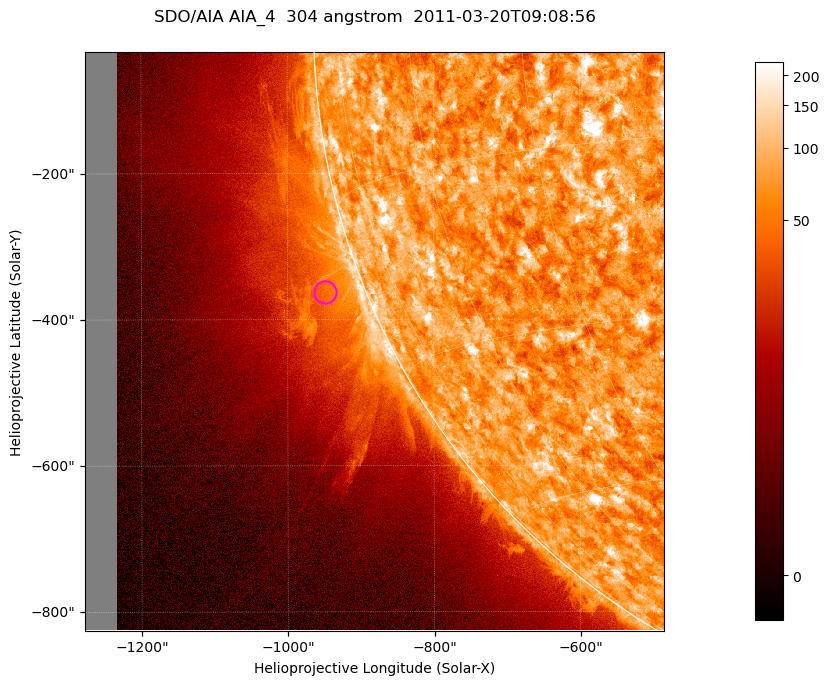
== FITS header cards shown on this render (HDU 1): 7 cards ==
TELESCOP= 'SDO/AIA '           / For AIA: SDO/AIA
INSTRUME= 'AIA_4   '           / For AIA: AIA_ATA1, AIA_ATA2, AIA_ATA3 or AIA_AT
WAVELNTH=                  304 / [angstrom] Wavelength
WAVEUNIT= 'angstrom'           / Wavelength unit: angstrom
DATE-OBS= '2011-03-20T09:08:56.123' / [ISO] Date when observation started; ISO 8
CTYPE1  = 'HPLN-TAN'           / CTYPE1; Typically HPLN
CTYPE2  = 'HPLT-TAN'           / CTYPE2; Typically HPLT

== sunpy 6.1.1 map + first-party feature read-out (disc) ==
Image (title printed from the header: SDO/AIA AIA_4  304 angstrom  2011-03-20T09:08:56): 1320 x 1320 px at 0.6 arcsec/px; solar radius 964 arcsec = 1605 px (partial field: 9.1% of the solar disc is inside the frame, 42% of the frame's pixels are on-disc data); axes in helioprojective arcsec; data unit not stated in the header (colour bar unlabelled)
Orientation: roll -0.132 deg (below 1 deg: not rotated)
Missing data: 5.5% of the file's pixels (0.0% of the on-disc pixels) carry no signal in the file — blank (NaN) pixels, whole columns, Tx -1278..-1232 arcsec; drawn neutral grey and excluded from every search
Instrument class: DISC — disc imager (sunpy class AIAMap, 304 A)
Bright regions (active regions / flare kernels): reference = the on-disc median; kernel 11 px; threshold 5 sigma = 116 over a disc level ~73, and >= 1.15x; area >= 1742 px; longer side >= 16 px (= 9.6 arcsec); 0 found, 0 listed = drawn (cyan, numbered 1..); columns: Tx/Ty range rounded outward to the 2 arcsec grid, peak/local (2 s.f.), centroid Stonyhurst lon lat
Off-limb structures (1.02-1.3 R_sun): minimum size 400 px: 8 found; the strongest spans PA ~100..120 deg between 1.02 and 1.15 R_sun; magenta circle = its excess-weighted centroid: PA ~110 deg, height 1.05 R_sun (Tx ~-948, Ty ~-362 arcsec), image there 2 x the reference